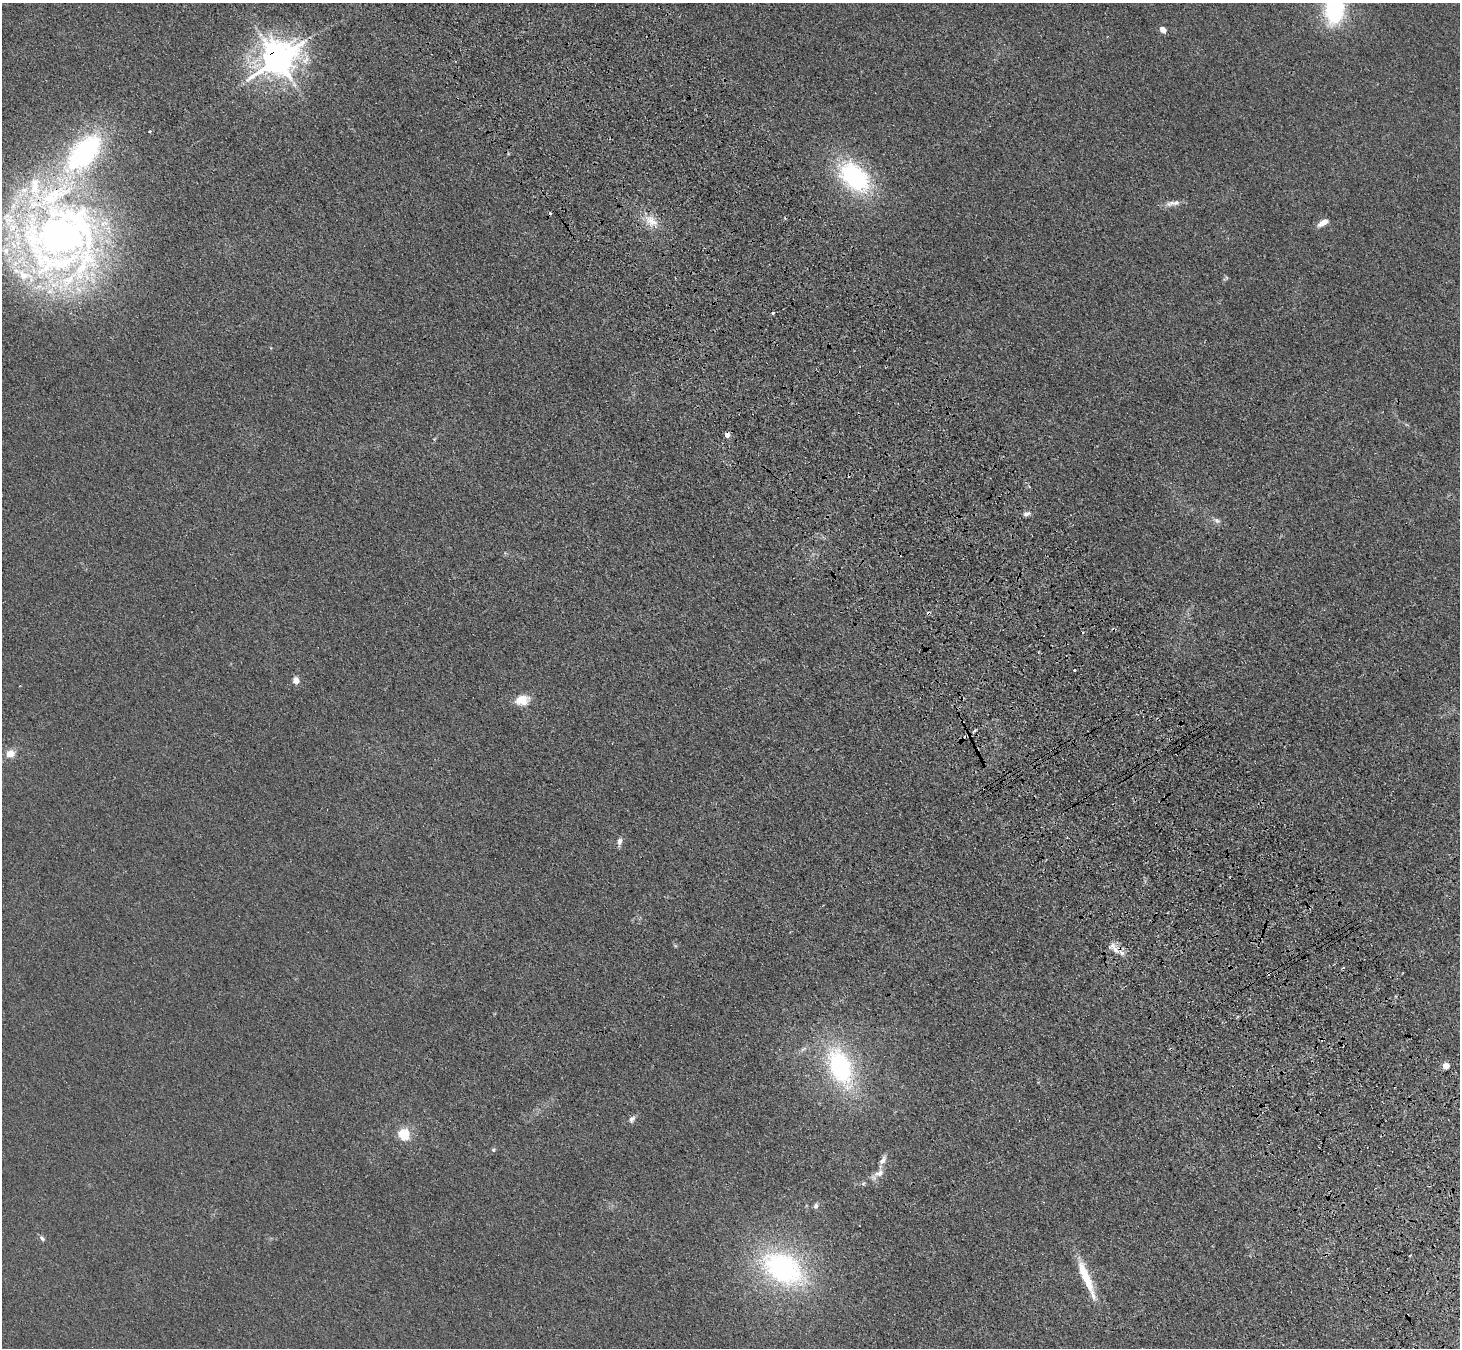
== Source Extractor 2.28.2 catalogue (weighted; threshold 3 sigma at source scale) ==
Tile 6 of 4 x 4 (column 2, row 2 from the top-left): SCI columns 1562-3019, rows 2927-4272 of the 6036 x 5989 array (HDU 1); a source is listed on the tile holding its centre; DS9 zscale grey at full resolution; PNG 1462 x 1350 px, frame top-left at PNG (2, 3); no overlay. Shown black and unused: <1% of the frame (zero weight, under 3 of 4 exposures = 6% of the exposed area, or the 3 px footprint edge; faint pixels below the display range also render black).
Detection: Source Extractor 2.28.2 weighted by HDU 2 'WHT'; one run over the whole footprint, this tile lists its part. Background 0.0276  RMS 0.0061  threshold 0.0274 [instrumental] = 3 sigma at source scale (4.5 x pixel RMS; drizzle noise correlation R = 1.50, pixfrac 1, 0.05/0.05 arcsec/px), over >= 5 px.
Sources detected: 55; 3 inside a brighter object's white glare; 10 cosmic-ray / hot-pixel residue — not listed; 9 inside a brighter listed object's ellipse — not listed separately; the other 33 listed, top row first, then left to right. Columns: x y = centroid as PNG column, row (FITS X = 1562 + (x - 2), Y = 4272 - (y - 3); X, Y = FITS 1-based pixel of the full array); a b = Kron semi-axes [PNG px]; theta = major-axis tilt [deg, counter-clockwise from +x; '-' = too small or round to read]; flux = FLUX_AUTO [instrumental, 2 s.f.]
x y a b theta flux
1334 8 34 17 -90 70
1163 29 6 4 -43 6.2
277 59 11 10 - 1400
149 131 3 3 - 0.95
83 153 44 22 48 130
854 177 39 24 -44 75
1173 203 22 6 8 4.3
651 221 22 13 -37 10
1323 223 13 6 30 5.3
52 261 146 78 -19 270
1226 278 10 3 35 0.86
434 439 6 3 18 0.55
1027 514 11 5 19 2.3
1217 520 11 6 -31 2.3
1075 670 3 3 - 1.4
296 681 8 7 - 4.1
522 700 19 12 8 8.9
974 731 7 3 39 0.79
10 753 11 10 - 5.7
619 842 9 6 79 3
1115 949 15 8 -47 6.1
1343 968 4 3 - 0.7
803 1049 10 5 27 1.9
1445 1065 5 4 - 9.1
840 1067 49 26 -68 78
632 1119 10 7 59 2.1
404 1134 5 5 - 72
493 1150 5 5 - 1.1
879 1173 17 11 53 5.7
816 1206 7 6 - 1.7
42 1238 9 5 -46 1.4
783 1268 47 30 -30 120
1084 1274 36 11 -71 18
Overlapping masked pixels (flux is a lower limit): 3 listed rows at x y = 277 59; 52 261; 1115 949
Isophote crosses this tile's border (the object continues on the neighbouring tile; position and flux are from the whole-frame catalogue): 1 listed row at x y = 1334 8